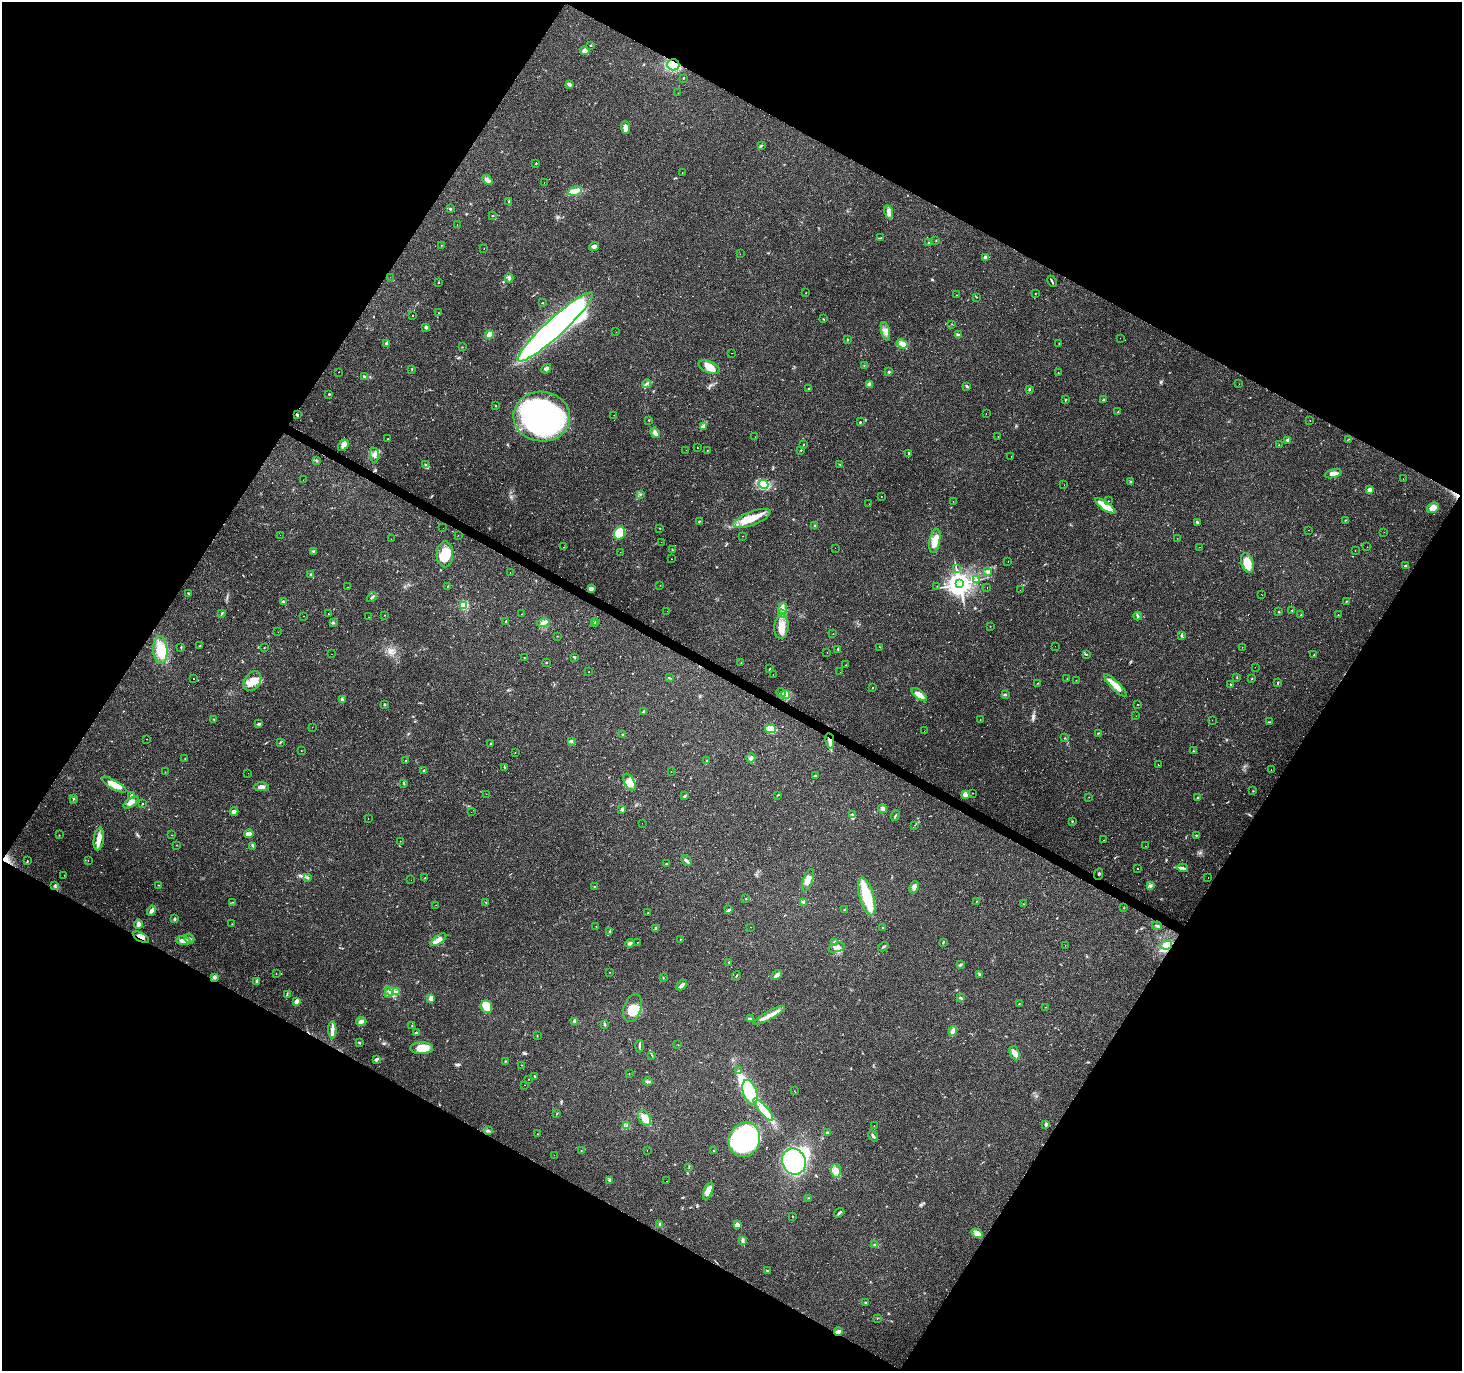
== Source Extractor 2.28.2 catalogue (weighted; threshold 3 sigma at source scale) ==
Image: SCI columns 1-5839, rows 190-5663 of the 5843 x 5920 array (HDU 1 of 3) = the unmasked area's bounding box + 8 px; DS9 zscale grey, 4 x 4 block average (1 PNG px = mean of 4 x 4 image px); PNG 1464 x 1373 px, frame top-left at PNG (2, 2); each listed source drawn as its Kron ellipse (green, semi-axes under 4 px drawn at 4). Shown black and unused: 48% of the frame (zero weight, under 2 of 3 exposures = <1% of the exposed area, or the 3 px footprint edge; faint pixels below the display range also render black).
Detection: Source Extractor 2.28.2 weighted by HDU 2 'WHT'. Background 0.0649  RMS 0.0047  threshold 0.0211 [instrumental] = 3 sigma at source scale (4.5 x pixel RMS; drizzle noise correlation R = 1.50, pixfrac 1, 0.0396/0.0396 arcsec/px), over >= 5 px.
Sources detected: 487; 7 inside a brighter object's white glare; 26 cosmic-ray / hot-pixel residue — neither listed nor drawn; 4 coinciding with a brighter row at this scale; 18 inside a brighter listed object's ellipse — not listed separately; the other 432 listed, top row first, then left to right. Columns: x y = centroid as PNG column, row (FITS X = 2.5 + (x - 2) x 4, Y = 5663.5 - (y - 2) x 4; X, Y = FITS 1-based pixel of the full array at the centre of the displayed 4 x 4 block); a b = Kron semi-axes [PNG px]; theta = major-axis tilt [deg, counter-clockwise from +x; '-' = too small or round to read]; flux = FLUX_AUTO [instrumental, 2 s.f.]
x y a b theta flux
591 45 2 2 - 2.6
585 51 4 4 - 8.4
673 65 6 5 - 83
683 78 2 2 - 1.6
569 84 4 3 - 6.7
678 93 2 2 - 1.1
625 128 6 4 -88 12
761 146 2 2 - 1.9
536 163 2 2 - 1.8
682 172 2 2 - 0.66
487 180 6 3 -39 11
544 183 2 2 - 1.2
575 191 7 4 11 20
509 201 2 2 - 2.9
450 209 2 2 - 4.1
889 212 6 3 -73 11
492 215 3 2 - 1.8
457 225 2 2 - 0.66
880 238 4 2 - 2.5
936 240 2 2 - 1.2
929 242 2 2 - 2.4
441 245 2 2 - 1.3
594 246 5 3 - 6
484 249 2 2 - 0.93
740 254 2 2 - 0.58
985 257 2 2 - 13
390 277 2 2 - 0.67
509 278 4 3 - 7.6
1052 281 6 2 -64 3.7
438 282 2 2 - 1.4
806 293 2 2 - 0.81
1035 293 2 2 - 0.81
957 295 2 2 - 0.64
977 297 2 2 - 0.74
543 303 2 2 - 1.2
438 313 2 2 - 0.71
413 315 2 2 - 1.2
823 319 2 2 - 0.92
952 324 2 2 - 0.93
426 327 3 3 - 4.8
555 327 50 9 42 1300
886 331 9 3 -77 11
616 332 2 2 - 0.46
959 334 3 2 - 2.5
489 335 4 4 - 16
1120 338 2 2 - 0.61
848 340 2 2 - 3.3
387 343 3 2 - 8
902 344 6 4 -24 17
1059 344 2 2 - 0.78
462 347 2 2 - 0.87
731 353 2 2 - 0.64
864 365 2 2 - 1.1
709 367 11 5 -20 37
411 369 2 2 - 1.4
546 369 5 3 - 6.2
338 372 2 2 - 1.5
889 372 2 2 - 10
1058 373 2 2 - 0.81
364 376 3 2 - 2.6
646 384 4 2 - 4
869 384 4 4 - 10
1239 384 2 2 - 0.5
967 386 3 2 - 3.6
808 389 2 2 - 1.8
1029 389 3 2 - 3.6
329 394 2 2 - 2.3
1066 399 3 2 - 1.7
1103 400 2 2 - 3.8
496 406 2 2 - 1.7
1118 412 2 2 - 0.87
986 413 2 2 - 0.59
297 415 3 2 - 3.5
614 415 2 2 - 1.2
542 417 28 25 -7 860
649 420 2 2 - 1.1
1310 420 2 2 - 0.67
860 422 3 2 - 1.7
703 426 3 3 - 3.8
655 433 5 3 - 15
998 436 2 2 - 1.5
755 437 2 2 - 0.53
388 438 2 2 - 0.81
1349 439 2 2 - 1.2
1287 440 3 2 - 3.2
343 445 6 4 48 13
803 445 2 2 - 1.8
1279 445 2 2 - 0.93
697 448 2 2 - 0.72
686 450 2 2 - 0.53
707 450 2 2 - 1.1
801 450 2 2 - 1.8
909 454 2 2 - 1.1
374 455 7 4 -83 11
1011 457 2 2 - 0.92
316 461 3 2 - 2.1
425 464 2 2 - 1.4
839 464 2 2 - 1.1
1333 474 8 3 15 17
1403 479 2 2 - 2.4
303 480 2 2 - 0.45
1131 482 3 2 - 3.2
764 484 5 3 - 10
1064 485 2 2 - 0.82
1369 489 2 2 - 17
640 495 2 2 - 1.1
881 496 2 2 - 0.76
1108 501 2 2 - 0.64
953 502 2 2 - 0.57
869 504 2 2 - 8.6
1105 506 12 4 -34 62
1433 508 6 5 - 27
752 518 20 6 21 57
1345 520 2 2 - 1.2
699 521 2 2 - 1.4
1197 522 3 2 - 2
815 526 3 2 - 2.5
443 528 2 2 - 0.51
660 528 2 2 - 0.69
1309 530 2 2 - 0.46
1384 532 2 2 - 0.41
619 533 6 5 - 100
280 535 2 2 - 0.32
458 535 2 2 - 0.51
743 536 2 2 - 0.96
1177 538 2 2 - 0.54
391 539 2 2 - 0.46
935 541 12 5 80 32
661 542 2 2 - 0.83
564 547 2 2 - 2.1
1200 547 2 2 - 0.43
1367 547 2 2 - 0.84
835 548 2 2 - 2.4
672 550 2 2 - 0.64
1355 550 2 2 - 3.1
314 551 2 2 - 1.9
620 552 2 2 - 0.52
445 554 13 8 90 71
671 559 2 2 - 2.2
1008 562 2 2 - 4.1
1247 563 10 6 -74 51
1406 566 4 2 - 2.6
956 569 2 2 - 1.5
987 571 4 2 - 5
510 572 2 2 - 0.5
311 575 4 2 - 4
976 580 3 2 - 2.4
959 584 4 4 - 2700
660 585 2 2 - 0.67
447 586 2 2 - 0.8
937 586 2 2 - 0.92
347 587 2 2 - 2.2
987 587 2 2 - 2.1
591 589 2 2 - 14
1020 590 2 2 - 4.1
188 593 2 2 - 2.2
1262 595 2 2 - 0.64
372 597 5 2 - 4.3
1346 601 2 2 - 1.5
283 602 3 2 - 3
464 605 2 2 - 180
783 608 6 3 80 7.9
1292 610 2 2 - 1.5
667 611 2 2 - 0.38
1279 612 2 2 - 1.7
222 613 3 2 - 2.5
328 614 2 2 - 2.3
521 614 2 2 - 0.51
782 614 2 2 - 1.8
385 615 2 2 - 0.92
1301 615 2 2 - 32
1338 615 2 2 - 1.3
304 616 2 2 - 1.8
1138 616 4 2 - 3.5
369 617 2 2 - 0.48
506 621 2 2 - 1.9
595 622 2 2 - 2.1
333 623 3 2 - 2.6
543 623 6 3 12 10
594 623 2 2 - 8.8
990 626 2 2 - 0.87
781 627 12 7 85 32
278 632 2 2 - 0.31
833 634 2 2 - 0.55
557 636 2 2 - 0.86
1181 636 3 2 - 3.5
200 646 2 2 - 1.4
1055 646 2 2 - 0.56
181 647 2 2 - 2
880 647 2 2 - 0.96
1242 647 2 2 - 0.5
264 648 2 2 - 1
160 650 14 7 -86 46
838 650 2 2 - 0.85
827 653 2 2 - 1.3
332 654 2 2 - 1.2
1086 654 2 2 - 1.8
1314 654 2 2 - 1.6
575 657 3 2 - 1.8
524 658 2 2 - 0.78
741 662 2 2 - 0.8
546 663 2 2 - 1.6
846 665 2 2 - 0.64
1255 667 2 2 - 0.47
770 669 3 2 - 1.5
589 672 2 2 - 0.7
840 672 2 2 - 0.3
773 675 2 2 - 2.4
194 678 2 2 - 1.5
670 678 2 2 - 1.1
1237 678 2 2 - 0.84
1252 678 2 2 - 1.5
1067 679 2 2 - 0.77
1076 680 2 2 - 0.78
252 681 11 8 56 31
1037 683 2 2 - 0.6
1277 683 2 2 - 1.7
1230 685 2 2 - 1.7
1116 686 15 3 -45 35
872 688 2 2 - 1.2
781 693 5 2 - 4.4
786 695 4 3 - 8.1
919 695 9 4 -39 24
1006 695 3 2 - 2.3
342 700 4 2 - 6.1
384 704 3 2 - 2.3
1137 704 2 2 - 1
644 711 3 2 - 3.2
1136 716 2 2 - 1.7
214 719 2 2 - 0.88
980 719 2 2 - 0.69
1212 720 2 2 - 1.2
1270 722 3 2 - 2
259 724 3 2 - 4.9
312 727 2 2 - 0.85
770 729 5 4 - 34
924 731 2 2 - 0.64
1098 733 3 2 - 1.8
623 735 4 2 - 2.2
1064 738 2 2 - 0.98
147 739 2 2 - 0.73
571 741 3 3 - 5.7
830 741 8 3 -82 13
280 742 3 2 - 2
490 743 2 2 - 1.4
301 751 2 2 - 1.1
1193 751 2 2 - 1.6
515 753 2 2 - 1.1
185 758 2 2 - 0.9
751 758 5 3 - 6.1
406 760 2 2 - 1.2
706 760 2 2 - 1.6
1158 765 2 2 - 0.75
505 767 3 2 - 2.6
1271 770 2 2 - 1.1
424 771 2 2 - 2.8
671 771 2 2 - 0.48
165 772 2 2 - 0.57
248 773 2 2 - 0.55
815 775 3 3 - 3.7
630 782 9 5 -63 22
404 784 2 2 - 1.3
114 785 14 4 -29 33
261 787 7 4 0 13
1253 791 2 2 - 0.92
973 793 2 2 - 0.64
486 794 2 2 - 0.56
965 794 2 2 - 59
778 795 4 2 - 1.5
131 796 3 2 - 2.8
685 796 4 2 - 3.5
1089 797 2 2 - 0.69
74 798 3 2 - 3
1198 798 3 2 - 2.9
73 801 2 2 - 1.8
131 802 8 4 33 11
142 804 2 2 - 1.4
622 809 2 2 - 16
882 809 4 4 - 6.2
234 812 4 3 - 7.8
471 812 2 2 - 0.73
852 815 2 2 - 1.5
895 816 5 2 - 2.4
368 818 2 2 - 0.68
1072 821 2 2 - 1.4
642 823 2 2 - 0.63
914 825 2 2 - 1.4
249 834 4 3 - 20
59 835 2 2 - 0.95
172 835 2 2 - 1.5
1196 835 2 2 - 1.2
99 839 11 5 82 23
1104 840 2 2 - 13
400 841 2 2 - 0.73
177 845 2 2 - 0.75
253 846 3 2 - 2.4
1145 846 2 2 - 0.42
88 860 2 2 - 0.48
686 860 6 2 -46 7.6
27 861 2 2 - 1.4
667 864 3 2 - 2.9
1183 868 5 3 - 5.7
1138 869 2 2 - 3
1099 874 6 2 65 3.1
64 875 2 2 - 0.62
308 877 3 2 - 2.3
425 878 2 2 - 1.7
1208 878 2 2 - 0.7
411 880 2 2 - 1.3
808 880 12 5 72 21
159 885 2 2 - 0.97
54 886 2 2 - 1.5
594 886 2 2 - 1.6
1150 886 2 2 - 1.7
914 887 6 4 68 10
867 897 19 7 -74 120
746 899 2 2 - 0.93
233 902 2 2 - 1.1
804 902 4 3 - 5.9
976 902 2 2 - 0.88
486 903 2 2 - 1.6
1024 904 2 2 - 1.5
436 905 2 2 - 0.53
1124 908 2 2 - 0.71
845 909 2 2 - 1.2
729 910 4 2 - 4
151 911 5 3 - 11
648 913 2 2 - 1.4
175 919 2 2 - 7.2
138 924 4 3 - 12
232 924 2 2 - 0.7
596 926 2 2 - 1.5
1157 926 5 2 - 4.1
750 927 2 2 - 0.98
883 927 2 2 - 3.8
656 928 3 2 - 3
610 932 3 2 - 3.3
141 937 9 2 -29 11
189 938 5 2 - 5.2
681 939 2 2 - 0.76
438 940 9 4 36 17
184 941 7 3 -9 22
637 942 2 2 - 1.3
834 942 2 2 - 1.8
943 942 3 2 - 2
630 943 4 3 - 6.5
1065 945 2 2 - 1.7
1166 945 6 3 11 9.9
836 947 8 4 18 14
883 947 5 2 - 3.2
729 962 2 2 - 2
960 965 3 2 - 2.4
610 972 2 2 - 0.73
276 973 2 2 - 0.64
979 974 3 2 - 3.8
777 975 6 2 38 13
736 976 5 2 - 2
214 977 3 3 - 6.9
663 978 2 2 - 1.3
257 981 3 2 - 11
682 985 6 3 44 9.3
389 991 4 3 - 7.3
396 991 3 2 - 2.3
287 994 3 2 - 2.2
388 994 2 2 - 2.1
431 998 4 2 - 18
960 998 3 2 - 3.2
297 1001 4 4 - 9.6
1019 1004 2 2 - 0.96
486 1006 6 6 - 58
1045 1007 2 2 - 0.81
633 1008 14 9 71 39
769 1015 18 3 29 25
750 1019 2 2 - 3.1
361 1021 5 4 - 9
575 1021 2 2 - 23
605 1025 3 2 - 2.4
412 1026 2 2 - 1.2
332 1030 8 3 -88 12
953 1031 5 3 - 13
416 1033 3 2 - 2.9
537 1036 2 2 - 0.82
359 1042 2 2 - 1.3
678 1044 2 2 - 0.63
639 1046 6 2 87 4.5
421 1048 11 6 -1 44
1015 1053 7 5 -67 17
652 1055 3 2 - 1.6
376 1059 4 2 - 8.1
505 1061 2 2 - 1.1
522 1065 2 2 - 1.1
739 1071 2 2 - 1.7
629 1073 2 2 - 0.7
534 1076 2 2 - 1.6
529 1079 2 2 - 0.8
648 1082 4 2 - 3.2
525 1085 2 2 - 0.58
794 1091 2 2 - 0.62
750 1092 13 7 -71 130
763 1110 14 4 -50 54
557 1113 2 2 - 1.2
645 1118 8 5 -61 22
1046 1125 4 3 - 3.6
626 1126 2 2 - 1.2
874 1126 2 2 - 0.93
488 1131 2 2 - 1.8
828 1133 4 2 - 4.3
537 1134 2 2 - 0.97
873 1136 6 2 -53 4.9
744 1140 18 15 65 400
581 1150 2 2 - 0.78
714 1150 2 2 - 1.6
647 1151 2 2 - 0.61
554 1155 2 2 - 0.39
794 1162 13 11 -68 550
689 1167 3 2 - 2
836 1171 6 5 - 16
609 1180 2 2 - 2.7
666 1181 2 2 - 0.73
708 1191 9 4 66 27
809 1198 2 2 - 1.2
839 1213 5 2 - 5.4
793 1217 2 2 - 0.96
660 1224 4 3 - 4.6
737 1225 2 2 - 26
977 1233 6 4 -33 20
742 1241 3 2 - 2.5
875 1245 4 2 - 2.7
767 1271 4 2 - 2.9
865 1303 3 2 - 1.9
877 1319 2 2 - 0.57
838 1332 4 2 - 11
Overlapping masked pixels (flux is a lower limit): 4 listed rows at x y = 673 65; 830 741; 141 937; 838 1332
Diffuse or blended objects may show on this block-average render without a row.